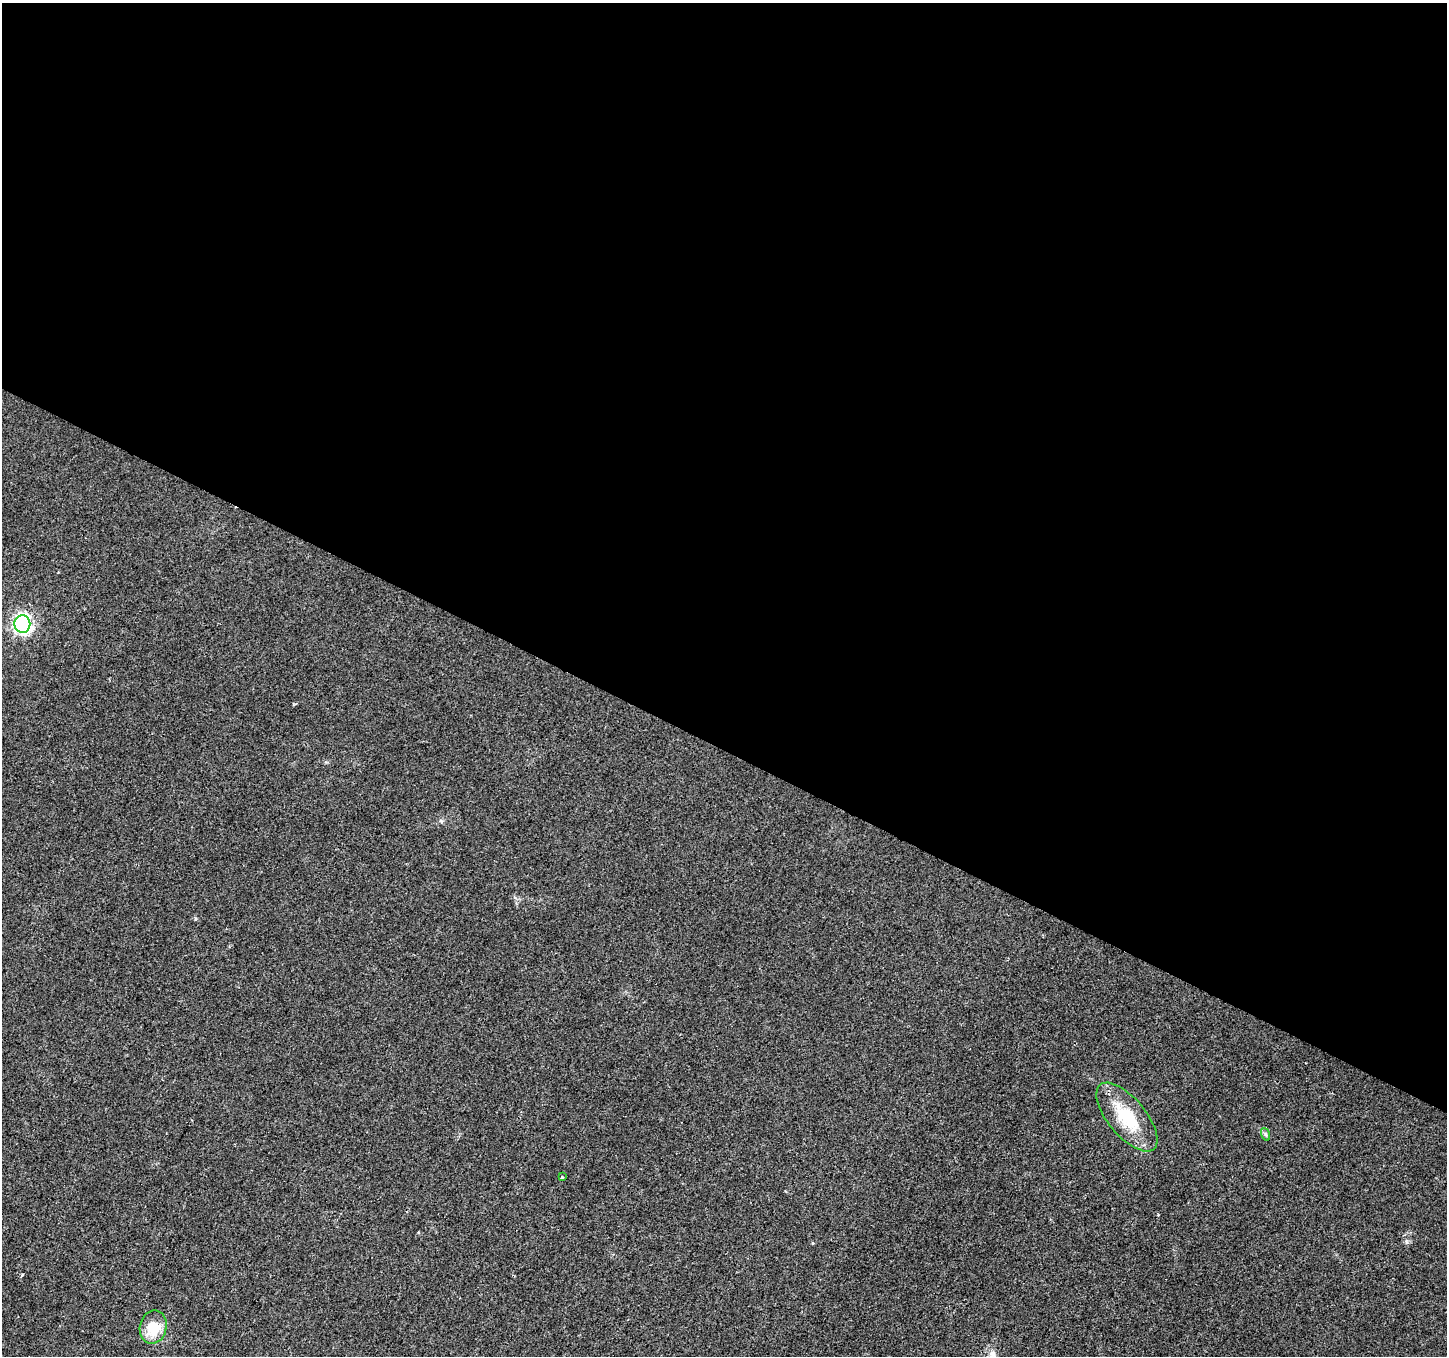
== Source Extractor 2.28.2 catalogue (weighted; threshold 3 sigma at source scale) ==
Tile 3 of 4 x 4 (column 3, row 1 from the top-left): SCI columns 2892-4336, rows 4263-5616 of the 5788 x 5880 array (HDU 1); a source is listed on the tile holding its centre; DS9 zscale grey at full resolution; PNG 1449 x 1358 px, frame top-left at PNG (2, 3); each listed source drawn as its Kron ellipse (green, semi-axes under 4 px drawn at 4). Shown black and unused: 55% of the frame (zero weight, under 2 of 3 exposures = <1% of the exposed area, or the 3 px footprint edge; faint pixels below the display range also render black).
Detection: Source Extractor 2.28.2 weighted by HDU 2 'WHT'; one run over the whole footprint, this tile lists its part. Background 0.0297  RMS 0.0064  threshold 0.0286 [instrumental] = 3 sigma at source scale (4.5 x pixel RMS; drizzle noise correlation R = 1.50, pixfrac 1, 0.0396/0.0396 arcsec/px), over >= 5 px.
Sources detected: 7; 2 cosmic-ray / hot-pixel residue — neither listed nor drawn; the other 5 listed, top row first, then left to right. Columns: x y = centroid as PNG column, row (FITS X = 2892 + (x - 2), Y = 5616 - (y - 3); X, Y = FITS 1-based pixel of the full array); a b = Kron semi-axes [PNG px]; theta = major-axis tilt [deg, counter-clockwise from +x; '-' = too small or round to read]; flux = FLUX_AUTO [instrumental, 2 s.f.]
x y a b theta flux
22 624 9 8 - 180
1127 1117 42 18 -50 32
1265 1134 6 4 -71 1.1
562 1177 3 3 - 1.3
153 1327 17 13 78 16